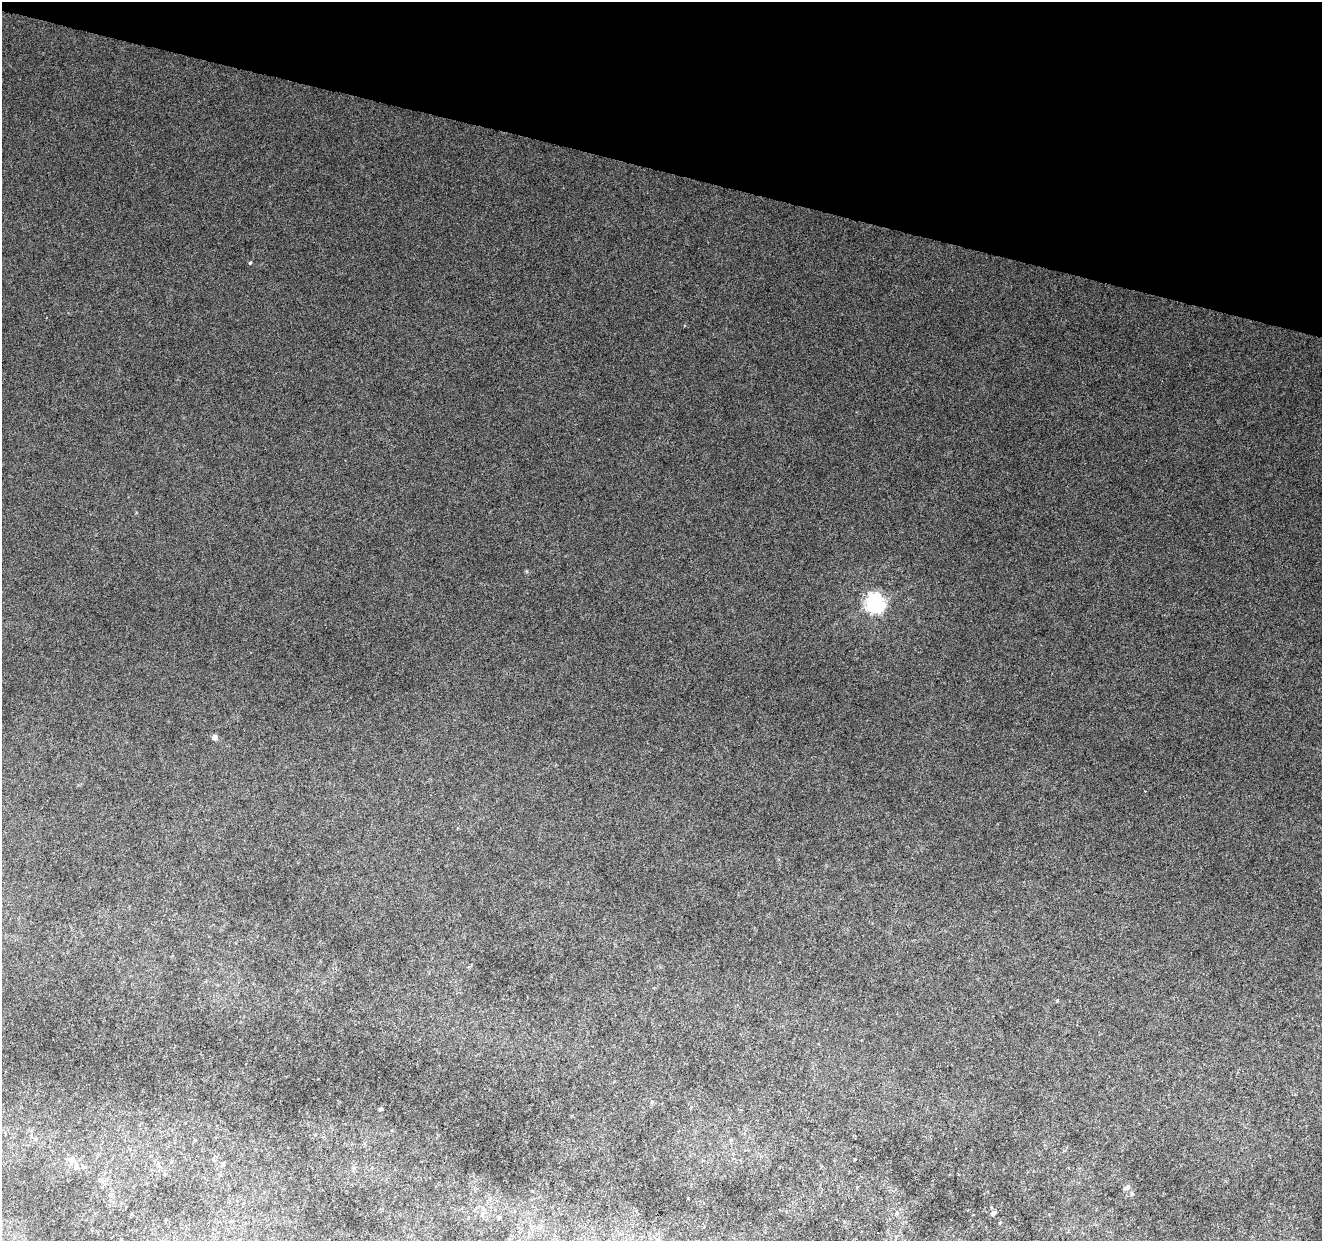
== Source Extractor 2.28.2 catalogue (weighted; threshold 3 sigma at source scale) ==
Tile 2 of 4 x 4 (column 2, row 1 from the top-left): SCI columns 1321-2640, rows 3935-5173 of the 5286 x 5453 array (HDU 1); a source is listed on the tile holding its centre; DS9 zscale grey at full resolution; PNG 1324 x 1243 px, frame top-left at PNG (2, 2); no overlay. Shown black and unused: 14% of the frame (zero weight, under 4 of 8 exposures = <1% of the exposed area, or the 3 px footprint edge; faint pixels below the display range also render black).
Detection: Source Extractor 2.28.2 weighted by HDU 2 'WHT'; one run over the whole footprint, this tile lists its part. Background 0.002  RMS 0.0013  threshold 0.00551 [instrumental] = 3 sigma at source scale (4.09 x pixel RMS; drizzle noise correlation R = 1.36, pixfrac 0.8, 0.0396/0.0396 arcsec/px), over >= 5 px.
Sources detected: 13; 1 inside a brighter listed object's ellipse — not listed separately; the other 12 listed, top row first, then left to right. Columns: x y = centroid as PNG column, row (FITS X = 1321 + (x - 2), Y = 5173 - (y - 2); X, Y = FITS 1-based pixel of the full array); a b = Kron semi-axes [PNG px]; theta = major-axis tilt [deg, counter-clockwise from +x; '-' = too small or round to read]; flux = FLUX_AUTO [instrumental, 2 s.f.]
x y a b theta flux
250 263 4 3 - 0.14
875 603 7 6 - 63
214 737 4 4 - 0.86
381 1109 4 3 - 0.2
35 1139 6 4 -89 0.19
72 1160 8 8 - 0.78
1127 1187 10 5 33 0.32
1132 1193 5 4 - 0.18
897 1213 6 5 - 0.22
993 1213 7 5 34 0.3
499 1218 5 3 - 0.15
1000 1223 4 4 - 0.12
Unlisted compact peaks at least as high as the median listed source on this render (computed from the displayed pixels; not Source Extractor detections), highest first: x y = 527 571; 1057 1001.